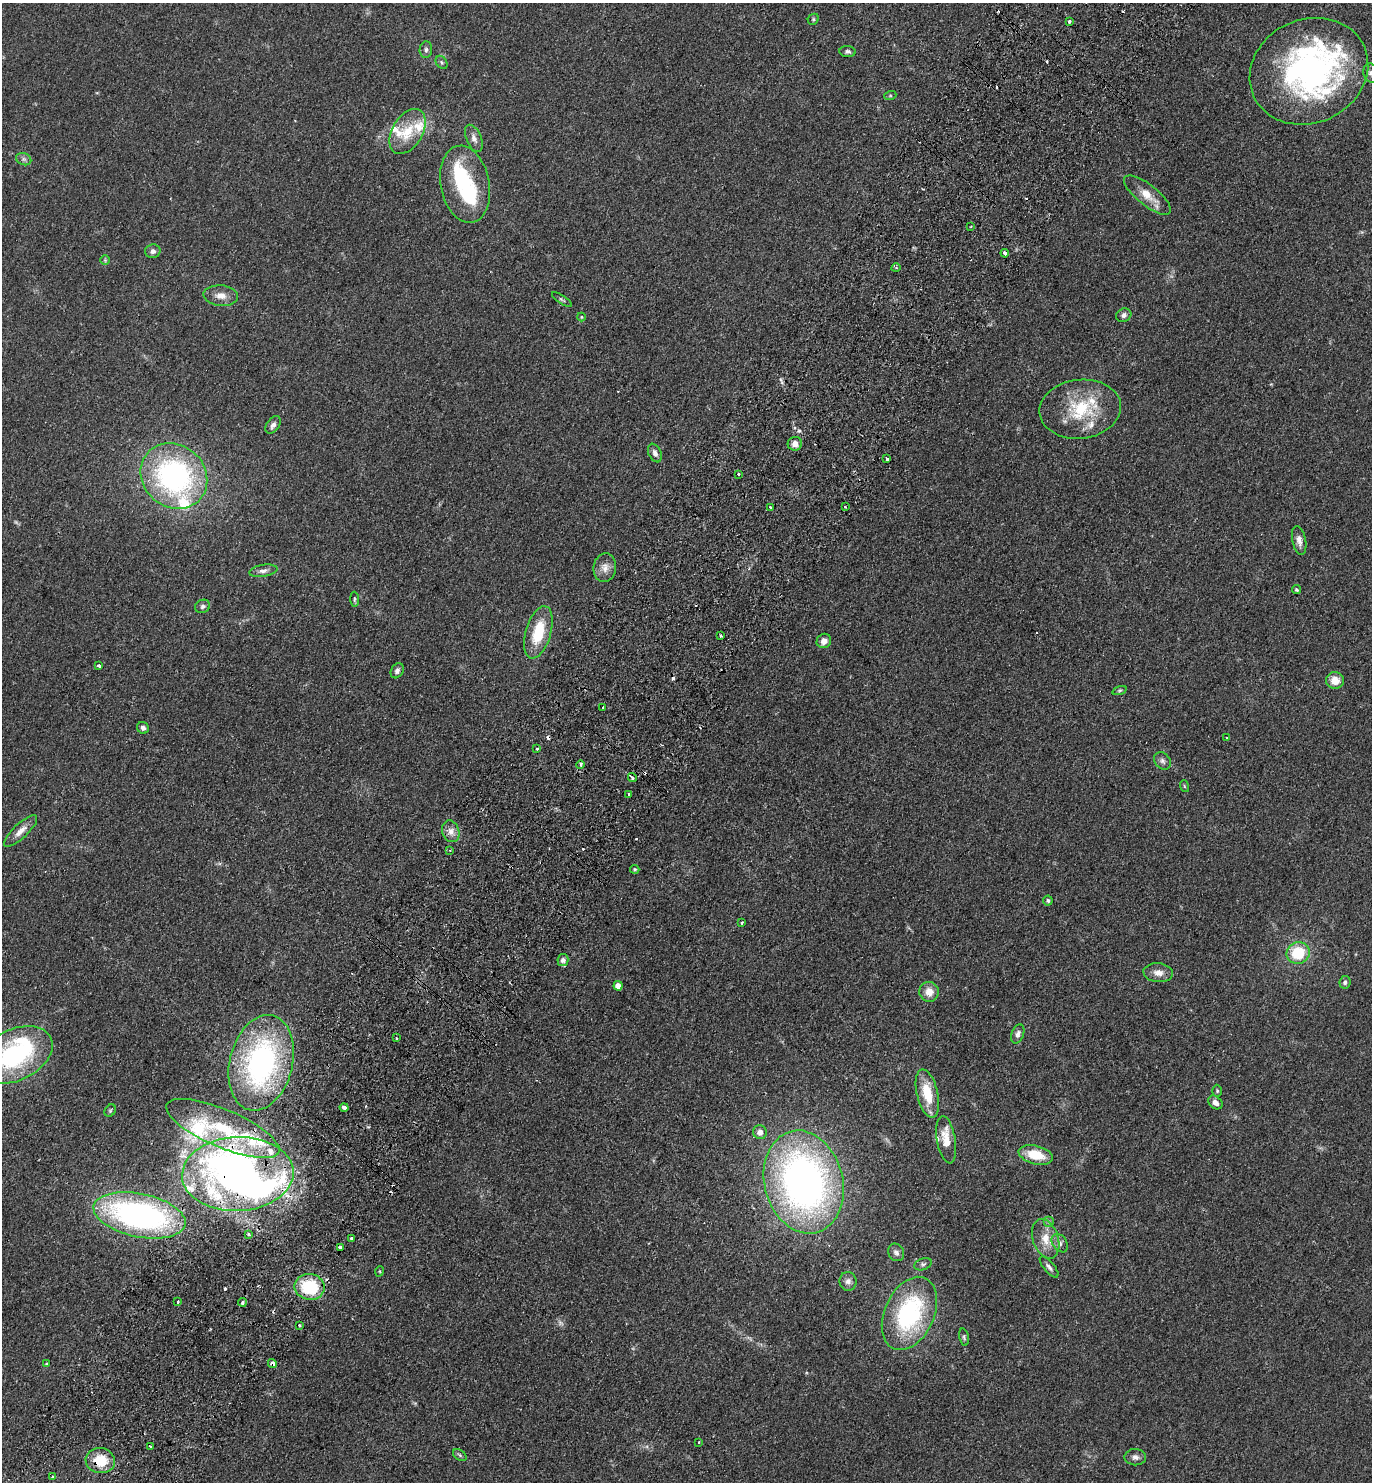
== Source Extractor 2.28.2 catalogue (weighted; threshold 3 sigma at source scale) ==
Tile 7 of 4 x 4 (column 3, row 2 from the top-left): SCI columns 2940-4309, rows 2997-4476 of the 6020 x 5993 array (HDU 1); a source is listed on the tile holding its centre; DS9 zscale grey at full resolution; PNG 1374 x 1484 px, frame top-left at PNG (2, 3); each listed source drawn as its Kron ellipse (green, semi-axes under 4 px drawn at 4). Shown black and unused: <1% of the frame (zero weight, under 2 of 3 exposures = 3% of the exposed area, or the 3 px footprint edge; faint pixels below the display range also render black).
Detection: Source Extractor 2.28.2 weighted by HDU 2 'WHT'; one run over the whole footprint, this tile lists its part. Background 0.0949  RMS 0.009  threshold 0.0403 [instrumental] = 3 sigma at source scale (4.5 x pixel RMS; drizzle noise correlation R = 1.50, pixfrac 1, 0.05/0.05 arcsec/px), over >= 5 px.
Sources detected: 149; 1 too faint to see at this stretch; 6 inside a brighter object's white glare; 19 cosmic-ray / hot-pixel residue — neither listed nor drawn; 17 inside a brighter listed object's ellipse — not listed separately; the other 106 listed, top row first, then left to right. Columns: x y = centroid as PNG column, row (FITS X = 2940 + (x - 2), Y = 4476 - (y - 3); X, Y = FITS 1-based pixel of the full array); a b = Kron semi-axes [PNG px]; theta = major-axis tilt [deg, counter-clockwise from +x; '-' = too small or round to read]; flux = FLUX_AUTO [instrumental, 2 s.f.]
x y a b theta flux
813 19 6 5 - 1.2
1069 21 3 3 - 9.6
426 50 8 6 84 2.5
848 52 8 5 -6 2
442 62 7 5 -56 1.6
1309 71 61 52 24 300
1371 73 10 7 -74 3.6
890 96 6 4 18 0.99
407 131 25 15 59 23
474 138 14 7 -67 4.9
24 159 8 6 -21 2.5
465 184 39 24 -79 62
1147 195 29 10 -38 14
971 226 2 2 - 0.94
153 251 7 7 - 3.6
1005 253 4 3 - 3.4
105 260 5 5 - 1.1
896 268 4 3 - 0.99
221 296 17 10 -5 7.8
562 300 11 4 -33 1.6
1124 315 8 6 25 2.7
581 317 4 4 - 0.8
1080 409 41 29 6 51
273 425 10 6 54 3.6
795 444 7 7 - 5.9
655 453 10 6 -65 3.8
887 459 3 3 - 4
738 474 3 3 - 1.6
174 476 35 31 -40 180
845 507 3 2 - 1.1
770 508 3 2 - 1.1
1299 540 14 7 -78 5
605 568 14 11 83 7.5
263 571 14 6 9 4
1297 590 5 4 - 1.5
355 599 7 4 -87 1.4
203 606 8 6 25 2.3
538 632 27 12 74 32
721 636 3 3 - 3
824 641 7 7 - 5
99 666 3 3 - 4.2
397 671 8 6 62 2.8
1335 680 9 8 - 10
1120 690 7 3 19 1.3
603 708 3 3 - 17
143 728 6 5 - 2.8
1227 738 3 3 - 0.87
537 749 3 3 - 1.3
1162 761 9 7 -49 3.3
581 765 4 3 - 2.5
632 778 4 3 - 4.4
1184 786 6 3 -71 0.98
629 794 3 2 - 1
21 831 21 7 43 7.6
451 831 11 8 -72 5.6
450 850 3 2 - 1.5
635 869 4 3 - 1.2
1048 900 5 5 - 1.6
742 923 3 2 - 0.94
1298 953 12 10 23 33
563 960 6 5 - 3.3
1158 973 15 9 -6 6.8
1345 982 6 5 - 2.2
618 986 4 4 - 8.9
929 992 10 9 - 8.9
1018 1034 10 6 70 3.4
396 1038 3 3 - 1.3
15 1055 40 25 26 120
261 1063 49 31 76 190
1217 1091 6 5 - 1.2
927 1093 24 10 -76 24
1215 1102 8 6 -41 4.8
344 1107 4 3 - 19
110 1111 7 5 57 1.4
223 1128 61 19 -23 65
760 1132 7 6 - 5.7
946 1140 24 9 -80 14
1036 1155 17 9 -14 23
238 1174 56 37 2 260
804 1182 52 39 -76 430
140 1215 47 21 -12 250
1049 1222 5 5 - 1.9
248 1234 4 3 - 1.1
351 1238 3 3 - 2.6
1046 1239 20 12 -71 15
1060 1243 10 7 -55 3.5
340 1248 4 3 - 4.1
896 1252 9 7 -57 3.2
923 1264 9 5 21 2.1
1049 1267 13 5 -49 3
380 1271 5 3 - 0.79
848 1281 9 8 - 4
310 1287 15 13 -9 47
178 1302 3 3 - 1.9
242 1302 4 4 - 2.1
909 1313 38 24 65 110
299 1325 3 2 - 1.1
964 1337 8 5 -76 1.7
272 1363 4 4 - 4.2
46 1364 4 3 - 1.1
699 1442 3 2 - 1.1
150 1446 3 2 - 1.2
460 1455 7 5 -37 1.7
1135 1457 11 8 -2 3.8
100 1461 15 12 -8 21
53 1476 3 2 - 1.4
Overlapping masked pixels (flux is a lower limit): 5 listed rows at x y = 238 1174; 340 1248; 310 1287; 272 1363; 100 1461
Isophote crosses this tile's border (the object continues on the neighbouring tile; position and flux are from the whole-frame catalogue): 2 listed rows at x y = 1371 73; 15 1055